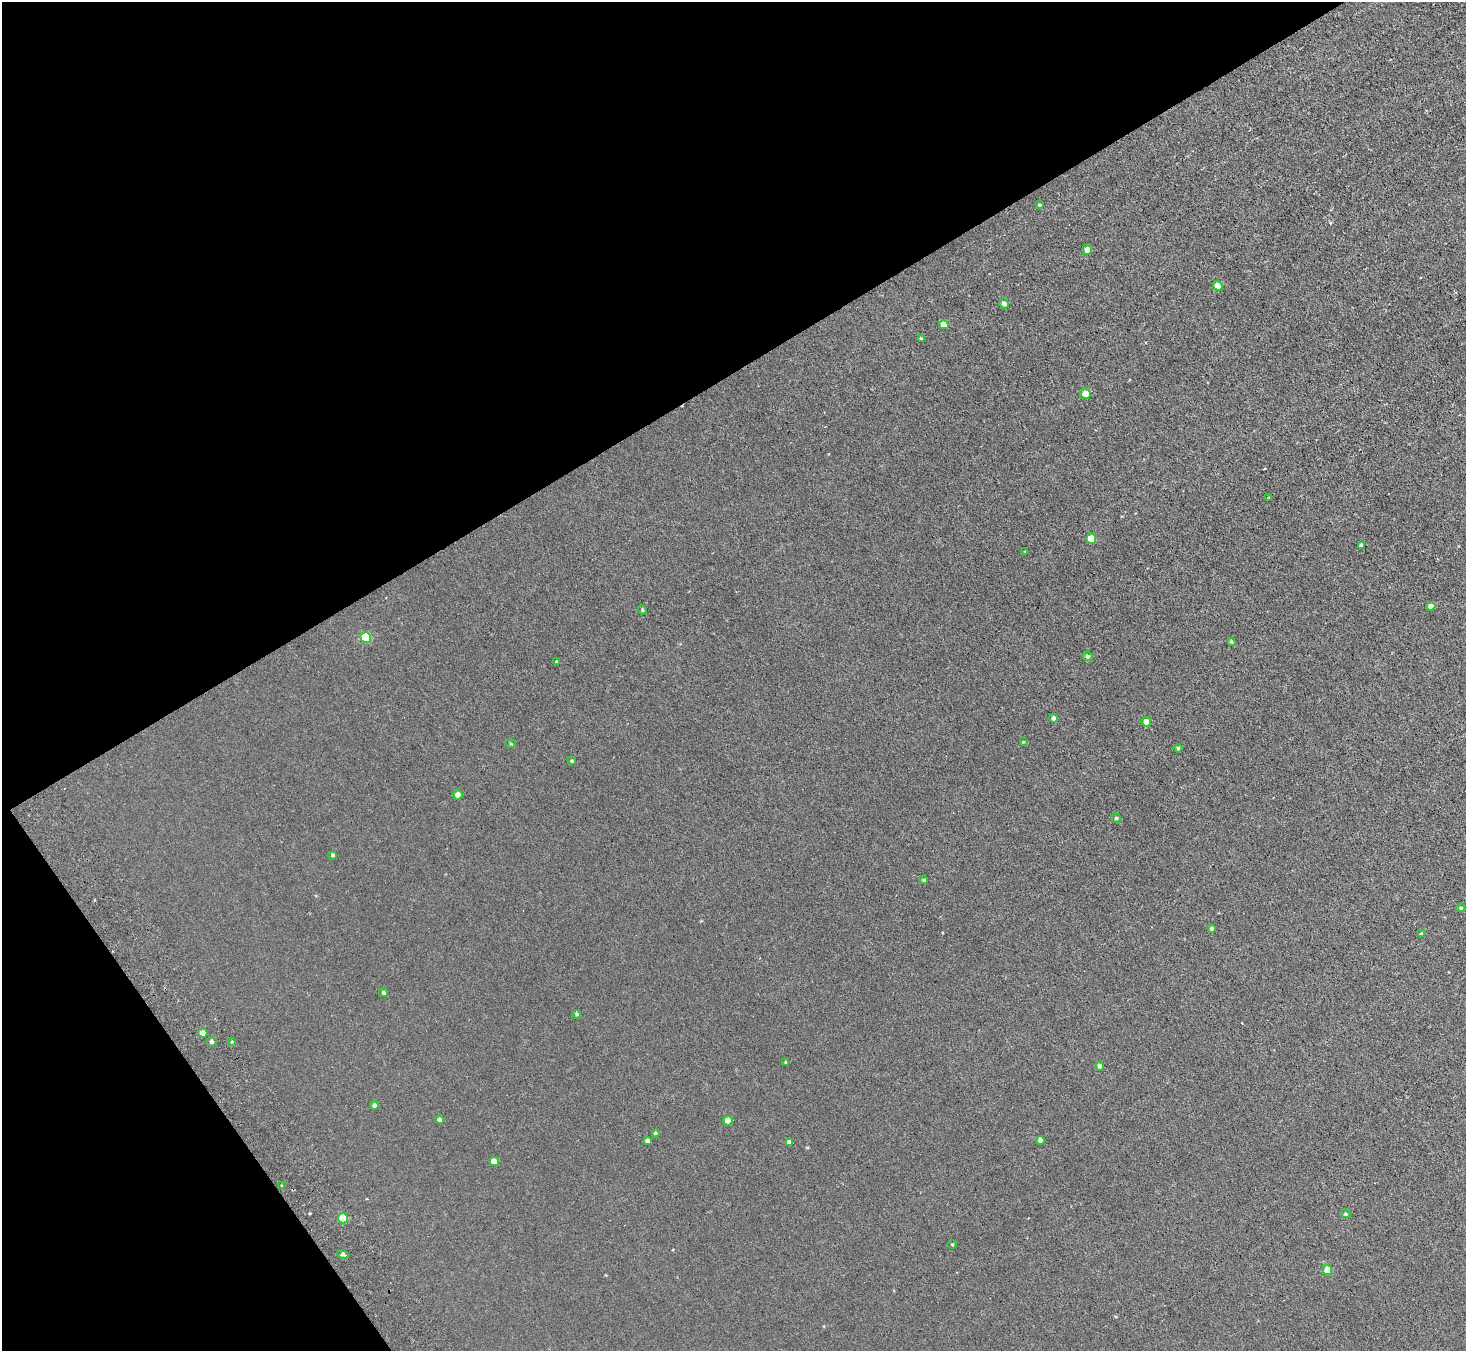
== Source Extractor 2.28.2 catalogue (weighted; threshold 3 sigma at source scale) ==
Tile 5 of 4 x 4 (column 1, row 2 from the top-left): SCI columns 48-1511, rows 3027-4375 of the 5954 x 5912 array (HDU 1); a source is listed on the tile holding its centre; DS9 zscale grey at full resolution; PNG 1468 x 1353 px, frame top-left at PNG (2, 2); each listed source drawn as its Kron ellipse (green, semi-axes under 4 px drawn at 4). Shown black and unused: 33% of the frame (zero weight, under 3 of 6 exposures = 3% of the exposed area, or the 3 px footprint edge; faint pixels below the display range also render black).
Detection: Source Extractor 2.28.2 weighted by HDU 2 'WHT'; one run over the whole footprint, this tile lists its part. Background 0.00442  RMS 0.0026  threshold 0.0107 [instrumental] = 3 sigma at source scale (4.09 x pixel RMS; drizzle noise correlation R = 1.36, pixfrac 0.8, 0.05/0.05 arcsec/px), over >= 5 px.
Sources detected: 51; all 51 listed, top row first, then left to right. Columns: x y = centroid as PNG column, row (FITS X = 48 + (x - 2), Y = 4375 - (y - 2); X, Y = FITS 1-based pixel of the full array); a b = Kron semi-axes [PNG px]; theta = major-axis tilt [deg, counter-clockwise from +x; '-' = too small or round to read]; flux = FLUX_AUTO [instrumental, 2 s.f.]
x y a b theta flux
1039 205 4 3 - 0.28
1087 250 5 4 - 2.7
1218 286 5 4 - 3.3
1004 304 5 5 - 1.1
944 325 5 4 - 3.3
921 339 4 3 - 0.25
1085 394 5 5 - 2.8
1269 498 3 3 - 0.34
1091 539 5 5 - 5.3
1361 545 4 3 - 0.62
1025 551 3 2 - 0.2
1431 606 5 4 - 1.3
642 610 5 4 - 0.31
366 637 5 5 - 13
1231 642 3 3 - 0.31
1087 656 5 4 - 0.49
557 662 3 3 - 0.29
1054 718 4 4 - 0.78
1146 722 5 4 - 1.9
1023 742 4 3 - 0.18
511 744 5 3 - 0.21
1178 748 4 4 - 0.3
572 761 4 3 - 0.28
458 795 5 4 - 1.7
1116 818 5 4 - 0.39
333 855 4 3 - 0.4
924 880 4 3 - 0.33
1461 908 4 4 - 0.28
1212 928 3 3 - 0.4
1422 934 4 4 - 0.53
384 993 4 4 - 0.52
577 1014 4 4 - 0.44
203 1033 5 4 - 1.8
212 1042 5 5 - 0.66
231 1042 3 3 - 0.46
786 1062 4 3 - 0.31
1100 1066 4 3 - 0.75
374 1105 4 4 - 0.71
439 1120 4 4 - 0.54
728 1121 5 4 - 2.7
655 1133 4 3 - 0.32
1040 1140 4 4 - 1.1
647 1141 4 4 - 0.83
789 1142 4 4 - 1.2
494 1161 5 4 - 2.5
282 1185 4 3 - 0.27
1346 1214 5 4 - 0.33
343 1218 5 5 - 5.5
952 1244 4 3 - 0.22
343 1254 6 4 -18 1.3
1327 1270 5 5 - 5.1